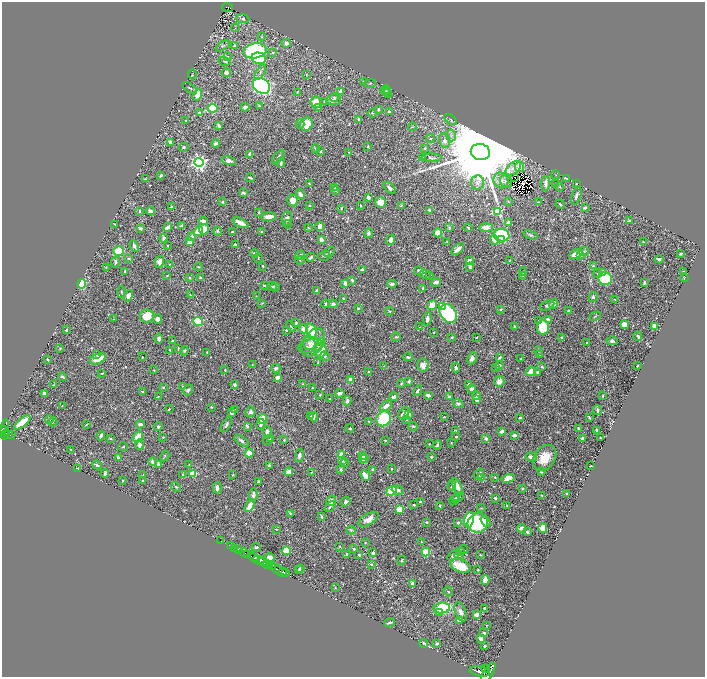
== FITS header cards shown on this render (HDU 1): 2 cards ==
NAXIS1  =                 1406
NAXIS2  =                 1350

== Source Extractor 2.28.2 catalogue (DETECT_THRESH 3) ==
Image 1406 x 1350 px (HDU 1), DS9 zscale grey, zoomed out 1/2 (1 PNG px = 2 x 2 image px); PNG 707 x 679 px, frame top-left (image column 2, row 1350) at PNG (2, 2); each listed source drawn as its Kron ellipse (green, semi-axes under 4 px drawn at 4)
Background 0.506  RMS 0.0097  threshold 0.029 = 3 sigma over >= 5 px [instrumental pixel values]
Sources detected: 781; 52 cannot appear on this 1/2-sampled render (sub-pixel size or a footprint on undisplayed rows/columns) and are neither listed nor drawn; of the other 729, the 500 brightest by FLUX_AUTO listed and drawn (229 fainter detections omitted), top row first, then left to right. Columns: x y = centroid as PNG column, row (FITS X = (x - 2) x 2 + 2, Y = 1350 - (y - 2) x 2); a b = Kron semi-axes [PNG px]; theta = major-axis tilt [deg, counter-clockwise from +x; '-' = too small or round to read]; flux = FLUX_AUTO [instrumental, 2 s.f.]
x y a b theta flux
227 8 5 2 - 150
243 19 6 3 -4 4.4
235 28 4 2 - 1.2
261 37 3 3 - 1.3
286 43 4 4 - 6.9
223 46 8 3 31 3.4
234 46 3 3 - 4.7
255 51 12 7 10 520
273 53 3 2 - 1.6
228 56 4 3 - 1.6
259 58 7 5 -16 120
225 61 6 3 -15 2.7
260 72 8 3 58 3.8
226 73 4 4 - 6.1
192 74 5 2 - 1.3
306 75 3 2 - 1.3
364 81 3 3 - 2.3
370 83 6 3 12 2.7
261 86 9 7 -34 330
190 88 8 3 -34 2.6
386 89 4 4 - 2.3
341 91 4 3 - 11
386 91 5 2 - 1.7
297 92 3 2 - 1.7
388 93 4 3 - 1.3
197 95 6 4 57 26
334 97 4 3 - 3.2
334 100 7 5 9 8.6
324 101 3 3 - 1.3
316 102 6 5 - 35
259 106 4 3 - 2.9
245 107 4 3 - 8
213 108 5 4 - 92
319 108 3 3 - 4.5
378 110 4 3 - 2.7
389 111 4 3 - 4.5
199 113 3 3 - 4.2
372 113 4 3 - 1.8
359 119 3 3 - 7.7
450 119 7 3 -39 3.5
185 121 2 2 - 1.8
300 124 4 3 - 2
306 124 7 6 - 45
219 125 3 2 - 4.2
412 127 4 2 - 1.3
451 135 6 4 -76 6.1
430 138 4 4 - 2.6
444 140 7 5 -75 9.9
170 142 3 3 - 10
216 144 4 2 - 5.6
184 147 5 4 - 2.8
368 147 3 3 - 1.5
425 148 4 3 - 2.2
316 149 4 3 - 2.1
321 151 2 2 - 2.5
348 152 3 3 - 1.3
480 152 10 8 -12 54000
250 154 4 3 - 18
278 157 8 3 50 6.2
422 157 4 3 - 2.4
432 158 10 4 -2 6.1
229 161 7 3 -15 11
199 162 4 4 - 710
281 163 5 3 - 5.9
519 167 5 4 - 11
513 168 9 5 40 9.4
161 175 3 2 - 4
556 175 5 3 - 1.3
250 178 4 2 - 3.6
515 178 2 1 - 1.6
566 178 3 2 - 4.7
145 179 4 2 - 1.5
501 180 8 7 - 14
506 181 7 5 -54 2.9
477 182 7 6 - 8.4
309 183 3 3 - 1.6
546 183 7 3 85 13
556 183 3 3 - 1.2
576 184 3 2 - 1.8
334 187 2 2 - 7.5
559 187 5 3 - 2.2
390 188 7 3 -44 7.5
336 190 2 2 - 6.5
243 193 4 2 - 4.2
300 194 5 2 - 13
576 195 9 4 70 7.6
368 197 3 3 - 8.3
293 200 6 5 - 20
508 201 3 3 - 1.4
222 202 4 3 - 2.2
380 202 5 5 - 25
538 202 3 2 - 1.6
560 204 5 2 - 3.2
310 205 3 2 - 1.7
361 206 3 2 - 1.7
401 206 3 3 - 2.2
171 207 3 2 - 3.3
341 208 4 2 - 1.6
585 208 3 2 - 7.3
139 211 4 2 - 1.8
150 211 4 3 - 7.4
429 211 4 4 - 4.1
498 211 4 4 - 99
259 212 3 2 - 2.8
268 217 7 3 6 16
287 218 7 5 81 8.9
203 221 4 3 - 12
629 221 3 2 - 4.2
508 222 3 3 - 5.6
240 223 8 3 -26 18
115 224 2 2 - 2
287 224 4 3 - 1.8
181 225 4 3 - 2.7
168 227 5 3 - 8.5
320 227 4 3 - 20
486 227 7 4 1 16
140 228 4 3 - 4.3
309 228 3 3 - 1.6
449 228 4 3 - 2.4
468 228 4 3 - 3
204 229 5 5 - 30
198 231 5 3 - 50
217 231 4 4 - 2.2
232 232 2 2 - 2.3
261 232 2 2 - 3.7
368 233 5 4 - 4.8
438 233 4 4 - 23
501 235 8 6 -8 210
530 235 7 3 -21 3.1
192 237 2 2 - 19
163 238 4 2 - 7.1
502 239 3 2 - 13
321 240 3 3 - 9.2
391 240 5 4 - 10
494 240 5 4 - 22
447 241 3 3 - 1.5
189 242 3 3 - 25
643 242 2 2 - 2.8
235 244 3 2 - 3.5
134 246 6 3 -64 7.4
168 246 2 2 - 1.6
458 249 7 3 42 14
119 251 5 4 - 50
584 251 5 4 - 2.7
329 252 6 4 37 3.4
254 253 4 3 - 3.3
576 254 7 3 26 31
681 254 3 2 - 3.2
300 255 5 3 - 5.1
581 255 4 3 - 2.6
324 256 6 5 - 3.8
311 257 4 2 - 4.7
128 258 3 2 - 2.7
258 258 5 3 - 1.8
659 259 4 3 - 4.2
300 260 4 3 - 2.2
469 260 3 2 - 5.7
509 261 4 3 - 1.6
115 262 5 3 - 3.8
159 262 6 4 76 13
169 264 2 2 - 1.6
263 266 3 2 - 2
470 266 4 3 - 5.5
593 266 3 3 - 2.3
106 267 3 2 - 1.4
199 267 4 3 - 1.8
362 269 3 2 - 5.4
125 271 2 2 - 4.2
419 271 4 3 - 6
523 272 4 2 - 2.1
602 272 4 3 - 11
683 272 3 2 - 3.1
425 274 6 2 -9 2.1
597 274 4 2 - 1.7
167 275 3 2 - 1.5
430 275 3 2 - 1.6
523 276 4 2 - 1.6
190 278 3 3 - 3.5
200 278 3 3 - 2.6
684 278 4 2 - 2
605 279 7 6 - 150
352 280 4 3 - 3.3
436 282 5 3 - 10
345 283 4 3 - 9.9
644 283 4 2 - 3.4
82 284 5 4 - 91
392 284 4 3 - 6.3
264 285 4 3 - 2.1
272 286 5 4 - 6
275 287 5 3 - 2.2
423 289 4 3 - 5.1
316 291 3 2 - 3.4
121 292 6 2 89 1.8
190 294 4 2 - 1.4
128 296 6 4 61 13
256 296 4 2 - 1.2
593 297 5 4 - 4
343 299 3 2 - 2.4
615 299 3 3 - 2.1
262 303 4 2 - 1.7
326 304 4 3 - 3.8
333 304 5 4 - 4.1
554 304 5 4 - 22
432 305 5 4 - 20
547 305 7 4 26 4.8
443 306 3 3 - 31
358 308 3 3 - 2.6
501 309 3 2 - 2.5
389 311 4 2 - 2
569 311 4 3 - 3.9
448 313 10 7 -53 240
147 316 7 6 - 46
595 316 6 2 26 1.9
114 319 3 2 - 1.3
157 319 5 4 - 6.8
427 319 6 3 81 11
539 320 4 3 - 2.2
548 320 4 3 - 13
198 321 5 3 - 130
296 323 3 2 - 2.6
624 324 4 3 - 27
291 326 6 3 -55 2.2
514 326 3 2 - 1.9
655 326 3 3 - 26
420 327 4 2 - 1.2
543 327 7 6 - 79
304 329 5 4 - 17
66 330 3 2 - 3.4
286 330 3 3 - 4
311 331 7 5 -69 53
434 332 3 2 - 1.3
638 336 4 3 - 3.3
396 337 5 3 - 3
452 337 2 2 - 2.2
476 337 2 2 - 1.3
159 338 5 4 - 6.1
562 338 3 3 - 3.4
173 341 3 2 - 8.1
612 341 5 4 - 5.2
321 342 4 4 - 8.7
309 343 7 6 - 8.6
313 343 15 10 58 26
587 343 2 2 - 1.3
310 346 13 6 12 12
60 348 4 4 - 2.7
178 348 3 2 - 2.2
170 350 2 2 - 4.5
320 350 7 6 - 47
184 351 4 3 - 2.5
539 351 3 3 - 3
207 352 2 2 - 1.5
540 354 4 3 - 1.5
97 355 3 2 - 3.3
325 356 5 4 - 4.3
142 357 2 2 - 1.4
408 357 5 3 - 3.1
499 357 4 2 - 3.9
472 358 6 4 64 8.3
47 359 3 2 - 2.1
98 359 8 5 23 33
521 359 3 2 - 1.3
318 363 3 3 - 1.9
252 364 2 2 - 1.3
423 365 6 6 - 14
499 365 3 3 - 5.6
384 366 3 3 - 1.4
637 366 2 2 - 1.6
456 367 5 4 - 5.3
542 367 4 3 - 3.2
276 368 4 3 - 5.2
496 368 3 3 - 1.4
154 370 3 2 - 1.7
225 370 2 2 - 2.7
531 371 5 3 - 39
369 372 3 2 - 3.6
538 372 3 3 - 4.1
102 373 3 2 - 2.4
62 377 4 2 - 3.4
277 377 3 3 - 14
350 380 3 3 - 13
409 381 4 3 - 3.3
499 382 5 4 - 13
401 383 4 3 - 2.8
302 384 3 2 - 1.3
53 385 4 2 - 1.5
235 385 3 3 - 4.5
469 385 4 3 - 6.2
164 387 4 2 - 1.5
183 387 3 3 - 2.1
313 388 2 2 - 1.9
471 389 4 3 - 7.3
188 390 6 3 59 4
418 391 6 3 59 4.1
142 392 3 2 - 1.8
340 393 4 3 - 5.9
44 394 4 3 - 6.1
320 395 3 2 - 2.6
428 395 3 2 - 12
158 396 3 2 - 1.4
476 396 4 3 - 9.9
603 396 3 2 - 1.7
393 397 4 3 - 7.9
449 397 3 2 - 3
329 399 2 2 - 1.4
477 400 4 2 - 6.1
347 401 4 3 - 7.4
458 404 5 4 - 4.1
62 406 2 2 - 1.3
386 406 6 3 35 17
211 407 3 2 - 1.7
169 409 3 2 - 1.3
234 410 3 3 - 2.4
597 410 5 3 - 5.5
250 412 5 5 - 6.3
231 413 3 2 - 5.9
404 413 7 3 49 13
409 414 3 2 - 6.1
310 416 4 3 - 1.8
314 417 5 2 - 5
444 417 2 2 - 1.5
520 418 3 2 - 2.7
589 418 4 2 - 2.7
49 419 4 3 - 2.5
263 419 5 4 - 30
384 419 8 7 - 100
407 420 2 2 - 1.5
369 421 3 2 - 1.6
22 422 10 3 39 49
53 422 4 2 - 1.6
86 424 4 2 - 2.2
140 424 4 3 - 7.7
261 424 5 3 - 4.9
226 425 8 3 57 4.7
158 426 4 3 - 4.3
247 426 3 2 - 3.1
413 426 4 3 - 3.6
350 428 4 2 - 2.9
579 429 3 2 - 8.3
3 430 4 2 - 480
5 430 10 2 85 470
455 430 3 2 - 2.3
597 430 3 2 - 4.4
267 431 5 4 - 8.3
502 431 3 2 - 10
7 433 2 1 - 97
9 434 2 2 - 150
11 435 2 2 - 76
514 435 3 2 - 7.7
101 436 5 3 - 6.3
138 437 6 4 49 23
163 437 3 2 - 1.7
456 437 3 2 - 3.3
271 438 3 3 - 3.1
582 438 3 2 - 4.7
600 438 2 2 - 1.7
110 439 3 2 - 2.2
486 439 3 3 - 6.3
268 440 5 2 - 1.2
284 440 4 3 - 1.6
385 440 3 2 - 1.8
241 441 8 3 -35 5.8
451 443 3 2 - 1.3
429 444 2 2 - 1.5
139 445 5 4 - 8.9
437 445 5 3 - 4.2
123 447 5 3 - 2.4
70 449 2 2 - 1.6
249 453 4 4 - 27
342 454 3 3 - 18
165 456 5 3 - 1.7
299 456 7 3 77 6.2
362 456 3 3 - 25
118 457 3 3 - 5
431 457 4 3 - 2.6
531 457 5 3 - 15
545 458 14 10 55 43
362 459 4 3 - 12
364 459 3 3 - 8.3
342 461 4 3 - 2.3
153 462 4 2 - 9.9
344 463 4 3 - 1.7
158 464 4 3 - 6.8
97 465 5 3 - 4.9
189 465 2 2 - 1.5
269 465 3 3 - 3
591 466 2 2 - 1.6
77 468 2 1 - 1.2
341 469 3 2 - 4
373 469 3 3 - 4
391 469 2 2 - 2.4
289 472 4 4 - 9.3
311 472 3 2 - 1.2
541 472 3 2 - 2.4
105 474 4 2 - 6
183 474 4 3 - 3
193 474 4 3 - 63
479 474 6 4 55 4.9
143 475 4 3 - 1.7
233 475 3 2 - 1.5
365 475 6 3 -50 16
495 477 3 3 - 1.9
482 478 2 2 - 35
508 478 6 4 16 24
122 480 2 2 - 1.6
143 480 3 2 - 1.6
259 481 3 2 - 1.6
452 486 5 3 - 4.9
457 486 9 4 -64 15
176 487 5 3 - 2.2
217 488 5 3 - 8.6
522 489 3 2 - 2.3
398 490 6 4 -19 7.3
392 491 5 4 - 58
566 494 2 2 - 2.4
253 495 6 3 82 8.2
542 495 3 2 - 2.1
458 497 6 3 16 3.1
495 498 3 2 - 5.5
456 499 2 2 - 1.9
454 500 5 3 - 4.5
331 501 5 4 - 14
345 502 5 4 - 5.8
420 502 2 2 - 12
414 505 3 3 - 2.6
250 506 7 3 55 27
440 506 3 2 - 1.7
507 506 4 2 - 1.9
330 507 6 2 43 2.5
481 508 4 2 - 1.5
400 509 4 4 - 55
290 513 4 3 - 2.7
322 517 3 3 - 2.5
368 519 11 5 30 17
469 520 8 4 81 130
485 521 6 4 -60 15
426 522 3 2 - 3.1
458 523 4 3 - 4.4
478 523 10 9 - 190
521 528 4 3 - 9.3
543 528 5 4 - 20
276 529 3 2 - 1.3
351 530 4 4 - 2.8
527 532 3 3 - 4.7
220 541 3 1 - 22
421 542 3 2 - 1.4
365 543 3 3 - 1.5
231 546 2 1 - 41
340 546 4 3 - 1.4
256 547 5 3 - 5.9
235 548 2 1 - 70
354 549 3 2 - 4.3
463 549 5 3 - 1.5
239 550 2 1 - 180
286 551 4 4 - 44
460 551 4 3 - 2.1
244 552 4 2 - 700
426 552 4 3 - 60
373 553 3 3 - 4.8
247 554 3 2 - 310
347 554 4 3 - 3.2
359 555 2 2 - 9.6
453 555 6 3 37 5.1
480 555 2 2 - 1.8
459 556 4 4 - 2.9
253 557 5 2 - 1600
270 558 5 3 - 21
259 560 6 2 -15 460
402 560 5 3 - 1.7
262 562 3 2 - 180
267 564 4 2 - 510
371 564 4 3 - 1.9
270 565 2 1 - 110
460 566 10 6 -22 67
272 567 3 2 - 110
300 568 3 2 - 3.8
279 570 12 2 -25 1100
299 570 2 2 - 4
478 570 2 2 - 1.6
283 572 2 1 - 400
285 573 3 2 - 700
485 580 4 3 - 34
412 583 3 3 - 6.1
335 587 2 2 - 1.4
448 591 5 3 - 2
442 608 8 5 8 120
485 608 3 2 - 4.2
440 612 4 3 - 16
460 612 10 5 -69 8.4
477 614 4 3 - 14
459 620 3 3 - 10
390 623 5 2 - 4.4
486 625 2 2 - 1.2
484 633 3 2 - 3.3
481 638 3 3 - 12
424 643 4 3 - 2.9
437 643 3 2 - 3.8
485 646 2 2 - 3.8
485 669 3 2 - 250
480 671 10 5 -14 3100
488 673 11 4 59 3800
At the frame edge (FLAGS 8, measured only in part): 1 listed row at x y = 488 673
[229 fainter detections neither listed nor drawn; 52 sub-pixel or undisplayed-footprint detections neither listed nor drawn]